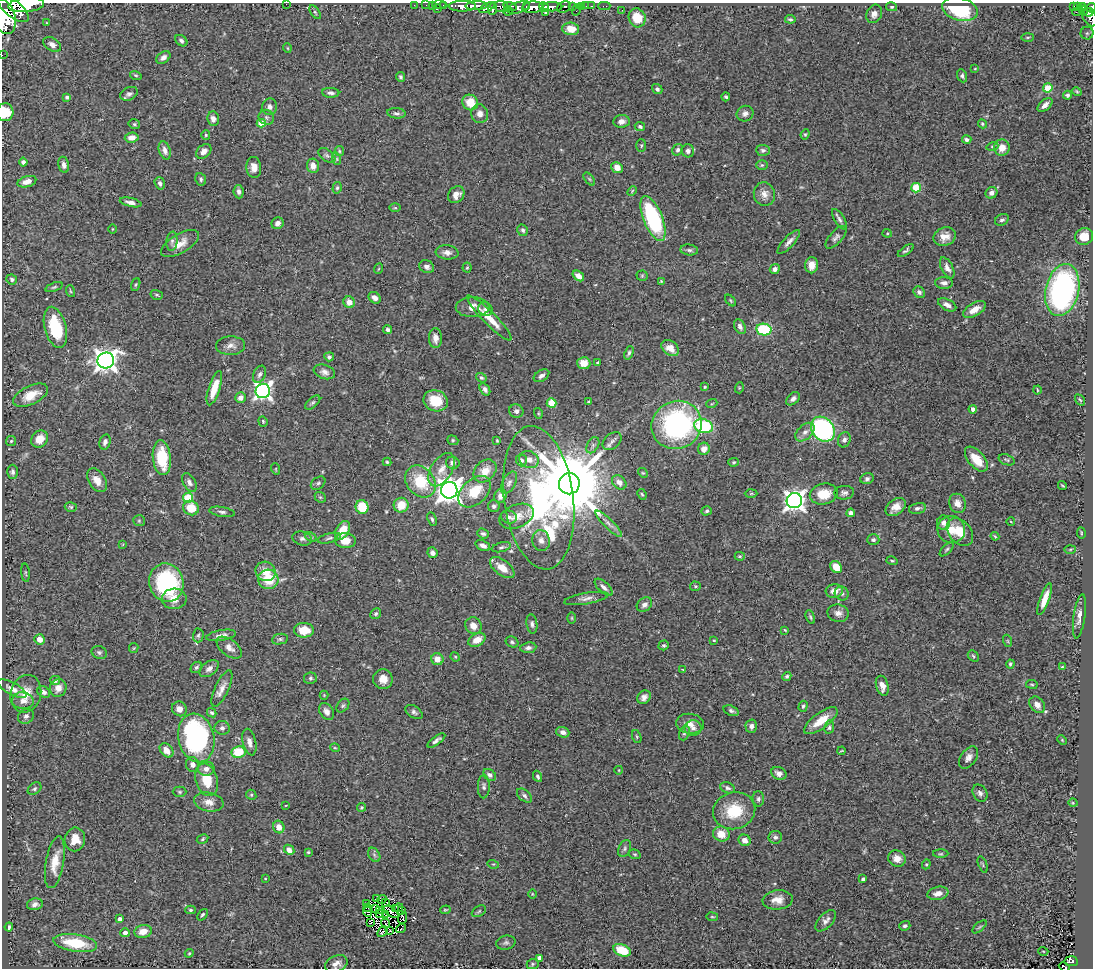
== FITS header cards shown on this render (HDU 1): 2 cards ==
NAXIS1  =                 1091
NAXIS2  =                  966

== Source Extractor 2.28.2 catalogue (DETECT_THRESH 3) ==
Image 1091 x 966 px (HDU 1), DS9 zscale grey, 1 PNG px = 1 image px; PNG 1095 x 970 px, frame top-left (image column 1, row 966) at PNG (2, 3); each listed source drawn as its Kron ellipse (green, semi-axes under 4 px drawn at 4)
Background 1.06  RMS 0.045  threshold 0.134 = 3 sigma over >= 5 px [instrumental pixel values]
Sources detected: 445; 1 with non-positive FLUX_AUTO (blend fragments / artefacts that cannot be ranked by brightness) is neither listed nor drawn; the other 444 listed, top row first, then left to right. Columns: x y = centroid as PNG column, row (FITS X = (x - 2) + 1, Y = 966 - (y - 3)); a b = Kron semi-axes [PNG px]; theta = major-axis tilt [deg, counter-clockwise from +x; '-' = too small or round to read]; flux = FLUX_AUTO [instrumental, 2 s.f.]
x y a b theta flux
286 4 2 2 - 6.9
26 5 18 7 5 4400
414 5 2 2 - 9.7
426 5 2 2 - 12
432 5 2 2 - 18
439 5 7 2 1 29
443 5 3 2 - 38
462 6 14 5 0 1500
476 6 11 4 2 1500
501 6 7 5 -6 360
572 6 3 3 - 210
582 6 3 3 - 46
586 6 2 2 - 5.2
592 6 3 2 - 18
604 6 6 2 0 15
1073 6 3 3 - 28
1078 6 4 3 - 120
510 7 7 3 -16 360
518 7 11 5 19 800
526 7 3 3 - 700
533 7 10 6 3 2800
544 7 5 4 - 1100
552 7 10 4 0 1400
564 7 7 5 32 350
892 7 5 4 - 4.9
1082 7 4 3 - 130
487 8 8 3 30 530
1091 8 5 4 - 330
13 9 18 8 -38 4100
437 9 4 3 - 94
493 9 6 3 80 350
960 9 18 11 -15 190
576 10 6 2 72 9
622 10 2 2 - 5.6
508 11 5 3 - 120
1084 11 5 3 - 89
315 12 8 4 -54 4.6
546 12 3 3 - 210
1077 12 5 3 - 20
1089 12 5 3 - 250
874 14 9 7 63 15
4 17 17 10 -75 4700
1089 17 10 6 -58 560
637 18 9 8 - 55
790 19 5 4 - 5.7
47 23 3 3 - 2.3
571 29 8 6 -4 40
1087 33 6 6 - 6.9
1028 37 6 3 1 3.4
181 41 7 5 -41 7.8
52 44 10 6 -31 13
287 48 5 3 - 2.3
2 55 2 2 - 5.3
163 57 8 5 37 13
975 68 3 2 - 1.9
136 75 6 3 -19 3.6
962 76 7 4 -67 7.7
401 77 5 4 - 5.4
1048 88 4 4 - 110
657 89 5 4 - 6.9
1077 91 5 3 - 3.5
331 93 8 5 -2 9.1
129 94 9 6 24 9.9
1067 95 4 4 - 7
67 97 4 4 - 6.7
726 97 4 3 - 5.1
470 102 8 7 - 54
1045 105 9 5 43 16
270 107 8 7 - 12
5 112 9 8 - 55
396 113 9 5 -6 8.3
480 114 9 8 - 20
745 114 8 7 - 13
266 117 8 7 - 8.6
213 119 7 6 - 15
621 121 8 6 6 16
261 123 4 4 - 51
134 124 6 4 -14 4.3
982 124 5 4 - 3.9
640 126 5 4 - 6.2
805 134 5 4 - 3.8
206 135 5 4 - 3.7
132 137 7 5 6 23
967 139 5 4 - 7.7
641 146 6 5 - 4.7
992 146 6 4 18 4.1
1002 148 8 7 - 37
165 150 9 5 -72 15
678 150 6 5 - 6.9
763 150 7 5 -5 6.7
204 151 8 6 41 16
339 151 5 4 - 4.2
688 151 6 6 - 10
327 155 10 5 -36 7.4
337 159 6 4 -72 4.6
23 162 4 4 - 9.4
64 165 8 5 -78 12
762 165 6 5 - 4.6
313 166 7 6 - 22
254 167 10 7 -85 21
617 168 6 5 - 23
201 179 6 5 - 6.2
589 179 7 4 -53 4.9
27 182 10 5 16 22
160 183 6 5 - 8.9
337 188 6 4 74 5
916 188 5 5 - 150
632 191 5 3 - 3.3
239 192 7 5 -82 9.1
991 193 6 5 - 13
764 194 12 10 -76 23
456 195 9 7 49 20
131 202 11 4 -13 15
395 208 6 4 -1 3.1
653 218 24 9 -68 310
839 219 11 5 -58 9.3
1002 220 7 5 27 7.6
277 223 6 5 - 11
112 229 4 3 - 2.3
523 230 6 5 - 5.8
887 233 4 4 - 3
836 237 14 6 48 10
945 237 11 9 21 28
1084 237 9 8 - 47
172 241 10 5 84 8.9
789 242 15 5 47 15
180 244 21 9 31 38
689 250 9 5 -7 7.9
906 250 9 4 36 6.4
447 252 11 7 -5 17
812 265 8 6 86 24
427 267 8 6 -24 9.9
467 268 5 4 - 3.7
947 268 11 5 -63 16
378 269 5 3 - 2.2
775 269 5 5 - 12
578 276 6 4 -38 16
642 276 5 5 - 4.1
12 279 5 5 - 6.4
661 281 4 4 - 2.7
944 283 9 6 -3 11
136 285 6 4 70 4.2
54 287 9 4 20 4.8
1062 290 26 16 77 780
70 291 6 3 -70 3.5
919 292 6 5 - 9.1
157 295 6 5 - 4.9
375 298 6 5 - 15
731 301 7 4 -47 3.7
349 302 6 5 - 25
947 305 10 5 -27 15
473 307 17 10 1 31
485 309 7 6 - 10
974 310 12 6 31 31
489 318 31 6 -45 50
55 327 21 11 -75 130
740 327 8 5 -64 11
388 330 4 4 - 8
764 330 7 6 - 180
435 338 10 6 -88 19
231 346 14 9 2 19
670 348 10 7 -36 30
629 353 7 4 68 6.1
329 357 5 4 - 6.5
106 360 8 8 - 2300
597 362 3 2 - 2.5
584 363 7 6 - 34
324 372 11 7 -18 15
259 374 9 6 67 11
541 376 8 5 33 11
481 378 6 4 -36 5.4
705 387 3 3 - 2.8
214 388 18 5 72 47
739 388 5 3 - 3.2
485 389 7 4 -56 11
1037 390 4 3 - 2.4
263 391 7 7 - 1100
31 395 19 9 26 54
240 398 5 5 - 16
793 399 8 5 45 10
1080 400 6 3 -53 3.6
436 401 12 10 -19 76
589 402 3 2 - 3.4
313 403 9 5 41 5.6
552 403 5 5 - 47
712 403 5 3 - 2.8
973 409 4 4 - 17
516 411 7 6 - 9.3
538 413 5 3 - 3.1
263 421 5 4 - 3.6
677 425 25 24 - 560
704 426 9 6 -16 210
823 429 13 10 -51 550
805 432 11 7 43 17
40 439 9 8 - 38
453 440 6 4 -22 4.1
497 440 3 3 - 2.9
844 440 8 6 70 9.3
11 441 5 5 - 4
612 441 11 7 39 12
105 442 8 5 74 11
593 445 9 5 61 7.7
704 449 6 6 - 22
162 458 17 9 -84 120
976 459 15 8 -50 64
521 460 6 5 - 10
529 460 10 8 -27 24
1007 460 8 5 -20 5.3
387 462 4 4 - 4.4
734 462 5 4 - 3.8
453 463 7 6 - 12
276 469 6 3 -72 3.1
442 470 18 10 58 35
485 471 13 9 45 41
12 472 7 5 89 8.7
643 473 5 4 - 3.6
867 479 7 5 23 7.8
97 480 13 8 -58 30
420 482 17 13 -50 120
619 482 8 6 -44 17
189 483 10 6 -59 12
318 483 8 5 37 6.6
509 483 12 6 61 12
569 484 10 10 - 44000
1062 485 4 2 - 2.9
449 490 8 8 - 3400
475 492 19 12 42 83
844 493 10 7 5 10
642 494 6 4 -66 4.2
751 494 6 4 2 3.6
824 494 14 10 12 64
500 496 7 6 - 18
320 497 6 4 -42 4.7
188 498 5 5 - 140
539 498 72 34 -82 1000
794 501 8 7 - 1900
957 503 10 8 -68 21
401 505 7 7 - 53
494 506 6 6 - 7.4
71 507 6 4 -16 5
362 507 7 6 - 96
896 507 11 7 38 33
191 508 8 7 - 65
917 508 8 5 13 9
707 511 5 4 - 5.8
222 512 13 5 -10 9
851 513 4 4 - 9.2
517 516 18 11 22 37
509 517 8 6 -19 11
432 519 7 4 -67 5.7
139 521 6 5 - 5.1
1011 522 4 3 - 1.9
944 523 7 6 - 14
609 524 18 5 -45 15
951 529 14 13 - 40
343 530 10 6 61 54
960 532 15 11 -48 49
1081 533 5 3 - 3
483 534 6 4 -20 6.7
995 536 4 3 - 3.1
311 537 6 4 -32 4.3
329 538 12 4 14 8
302 539 10 7 -15 9.7
541 540 11 8 -78 20
873 540 6 5 - 8.8
345 541 10 7 -4 39
123 544 4 2 - 2.1
483 546 8 5 -24 12
501 547 10 4 14 7.9
947 549 9 4 45 5
1070 549 6 4 2 3.4
432 553 5 5 - 12
740 556 5 4 - 3.6
892 561 6 4 -16 4
836 567 6 5 - 48
502 568 14 7 -37 41
266 571 10 9 - 35
26 573 9 3 -85 4
268 579 10 9 - 76
166 583 19 17 -71 300
695 586 5 4 - 4.5
604 587 11 5 -43 13
834 591 9 6 7 27
842 593 7 6 - 8.5
586 598 22 5 10 17
174 599 12 10 1 33
1045 599 17 5 70 37
644 605 8 6 38 13
838 613 11 8 -13 17
376 614 5 5 - 6.3
1079 616 22 5 82 22
810 617 7 4 -70 4.6
572 618 6 4 -90 3
532 624 9 5 -81 10
473 626 8 8 - 27
304 630 10 7 -3 59
785 630 3 3 - 2.6
198 635 7 5 87 5.5
221 635 15 5 10 15
40 639 5 5 - 29
280 639 8 5 9 5.8
477 640 9 6 28 34
714 640 4 3 - 2.8
1008 641 6 4 -71 3.3
512 642 6 5 - 6.4
664 645 5 4 - 5.7
134 648 5 4 - 3.2
229 648 15 8 -37 20
528 648 8 5 7 10
99 652 8 6 -24 7.4
973 656 6 4 -47 4.7
455 657 5 4 - 3.1
437 659 6 6 - 25
1010 664 4 4 - 4.7
196 667 6 5 - 5.6
1062 667 4 4 - 2.9
209 669 11 6 39 14
683 669 4 2 - 1.9
787 676 5 4 - 5.1
310 678 6 5 - 6.3
383 679 10 9 - 27
55 680 5 4 - 7.9
1032 684 6 3 -9 3.1
882 686 10 6 -74 22
58 688 9 8 - 21
12 689 16 6 -28 21
222 689 19 7 65 23
44 692 7 5 -31 12
26 694 19 15 74 51
324 695 4 4 - 2.7
644 697 7 6 - 12
23 701 11 8 -7 22
1037 705 9 7 -49 18
343 706 8 5 48 5.9
803 706 5 4 - 5.2
179 709 7 7 - 19
327 711 9 6 -57 16
731 711 8 5 -21 6.8
414 712 9 6 -34 8.7
212 713 5 4 - 5.6
26 716 8 7 - 10
821 721 20 8 36 48
690 724 14 10 -7 26
751 726 7 6 - 12
829 727 7 5 79 6.3
222 728 7 7 - 11
693 728 8 8 - 14
563 732 7 5 -19 14
684 733 8 5 70 5.9
637 737 6 4 -72 4.4
196 738 24 18 -77 600
436 740 10 4 35 9.9
1062 740 5 3 - 2.6
249 742 13 6 -77 17
335 748 5 3 - 2.8
167 750 8 6 -49 28
842 751 4 2 - 2.6
238 752 7 6 - 82
968 758 12 7 55 16
193 764 7 6 - 18
206 769 8 7 - 16
619 770 4 3 - 2.1
779 773 8 6 -27 17
490 775 7 5 -33 9.2
537 776 6 4 -64 6.4
207 780 16 11 -74 71
484 786 12 6 89 9
727 788 7 5 -23 7.4
35 789 7 5 40 6.6
180 792 7 5 -1 5.1
980 793 9 7 -61 10
251 795 5 4 - 4.4
524 796 9 5 -41 8.3
758 799 7 6 - 7.4
209 802 15 9 -11 26
1073 803 4 3 - 2.6
286 805 4 2 - 2.1
361 807 4 4 - 3.7
734 811 21 18 16 110
279 827 6 5 - 25
721 834 8 7 - 41
775 837 7 6 - 8.9
75 839 12 10 80 41
203 839 6 4 29 4.2
745 840 6 5 - 21
625 848 9 6 64 7.9
289 850 6 4 -47 20
308 852 4 4 - 3.5
635 854 6 4 -19 3.9
941 854 7 3 1 4.3
374 855 8 5 -59 7.2
897 859 9 8 - 25
55 862 26 9 80 56
493 864 6 3 -16 3.3
926 864 5 4 - 3.5
983 864 8 2 -70 3.5
265 879 4 3 - 2
863 879 4 4 - 7.6
938 893 10 6 10 22
532 894 5 3 - 2.6
376 899 3 2 - 1.3
382 899 4 2 - 4.2
778 900 15 9 6 30
385 902 3 2 - 3.3
35 904 8 5 11 12
366 904 3 2 - 4.7
368 908 4 2 - 4.3
376 908 3 2 - 2.4
399 908 4 2 - 3.5
395 909 4 2 - 1.7
190 910 5 4 - 4.7
379 910 3 3 - 4.8
401 910 3 2 - 4.1
445 910 5 3 - 3.4
479 911 8 5 31 5.1
368 912 5 3 - 2.3
391 912 8 3 -36 4.7
380 913 4 2 - 3.5
202 915 6 4 50 5.8
386 915 3 2 - 0.054
712 917 6 3 -8 3.1
403 918 6 4 65 3.3
120 919 4 4 - 16
826 921 13 7 47 15
371 922 3 2 - 2.9
386 923 5 2 - 6.2
905 926 5 4 - 7.9
9 927 4 3 - 5.4
979 927 9 4 41 4.9
401 928 5 2 - 10
390 930 3 2 - 2.5
143 931 9 6 10 29
382 932 6 2 47 5.1
125 933 4 4 - 16
75 943 22 8 -9 120
506 943 10 7 12 8.4
622 950 9 6 -22 80
1043 951 5 3 - 2.4
189 953 4 4 - 3.1
539 958 4 4 - 20
1071 961 7 5 -6 110
336 964 12 8 24 19
533 964 6 5 - 4.9
1064 967 6 3 -25 24
At the frame edge (FLAGS 8, measured only in part): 8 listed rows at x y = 286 4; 26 5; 1091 8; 4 17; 2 55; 5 112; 336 964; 1064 967
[1 non-positive-flux detection neither listed nor drawn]